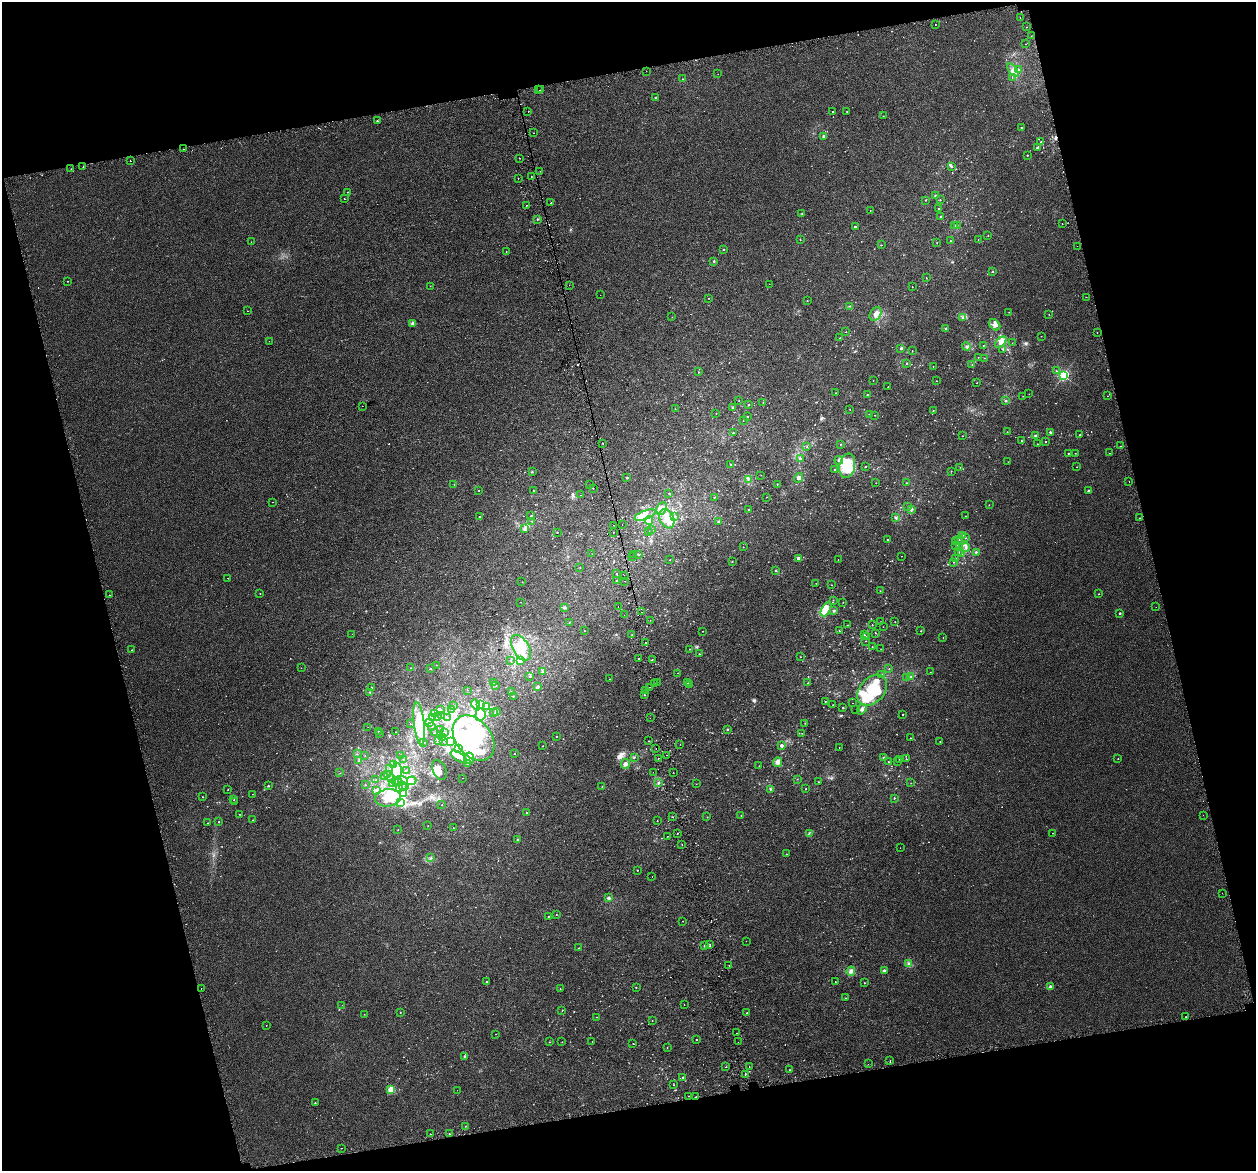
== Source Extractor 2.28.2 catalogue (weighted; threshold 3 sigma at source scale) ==
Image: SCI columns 42-5055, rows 121-4793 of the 5097 x 4867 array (HDU 1 of 3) = the unmasked area's bounding box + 8 px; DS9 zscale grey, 4 x 4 block average (1 PNG px = mean of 4 x 4 image px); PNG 1258 x 1173 px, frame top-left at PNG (2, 2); each listed source drawn as its Kron ellipse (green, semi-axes under 4 px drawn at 4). Shown black and unused: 28% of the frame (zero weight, under 2 of 3 exposures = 3% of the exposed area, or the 3 px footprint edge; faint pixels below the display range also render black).
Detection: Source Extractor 2.28.2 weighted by HDU 2 'WHT'. Background 0.00356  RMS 0.0041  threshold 0.0185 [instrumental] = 3 sigma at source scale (4.5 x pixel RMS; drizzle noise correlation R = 1.50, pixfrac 1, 0.0396/0.0396 arcsec/px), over >= 5 px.
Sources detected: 833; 15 too faint to see at this stretch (4 x 4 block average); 23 inside a brighter object's white glare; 19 cosmic-ray / hot-pixel residue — neither listed nor drawn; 14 coinciding with a brighter row at this scale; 39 inside a brighter listed object's ellipse — not listed separately; of the other 723, all 500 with FLUX_AUTO >= 0.586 (the completeness limit of this list) listed and drawn (223 fainter detections not listed), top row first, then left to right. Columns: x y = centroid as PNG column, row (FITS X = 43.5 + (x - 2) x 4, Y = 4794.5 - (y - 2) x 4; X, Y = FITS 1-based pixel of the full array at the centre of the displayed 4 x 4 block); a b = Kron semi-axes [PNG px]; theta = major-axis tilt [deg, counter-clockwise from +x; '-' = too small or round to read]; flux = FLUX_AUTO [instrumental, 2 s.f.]
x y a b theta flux
1020 18 2 2 - 1.8
935 25 2 2 - 1.1
1027 27 2 2 - 0.92
1031 36 2 2 - 0.86
1025 44 2 2 - 0.68
1013 70 8 4 -52 12
1019 70 3 2 - 3.4
646 71 2 2 - 8.6
718 74 2 2 - 3.3
1012 77 2 2 - 0.75
683 79 2 2 - 0.89
539 90 2 2 - 2.7
541 90 2 2 - 0.93
656 98 2 2 - 1.8
833 111 2 2 - 1.2
847 111 2 2 - 0.91
528 112 2 2 - 2.8
883 116 2 2 - 0.8
377 121 2 2 - 2.5
1021 127 2 2 - 1.9
534 133 2 2 - 2.8
824 136 2 2 - 4.6
1041 142 2 2 - 1.2
1037 148 4 3 - 3.3
184 149 2 2 - 3.6
1027 155 2 2 - 1.6
520 158 2 2 - 1.5
130 161 2 2 - 1.5
951 166 4 2 - 2.3
83 167 2 2 - 3.7
71 169 2 2 - 5.3
540 171 2 2 - 0.63
531 176 2 2 - 0.66
518 178 2 2 - 4.6
348 192 2 2 - 1.1
935 195 2 2 - 2.5
344 199 2 2 - 0.84
926 200 2 2 - 1.1
940 200 2 2 - 1.3
551 203 2 2 - 7.7
526 205 2 2 - 2.8
938 209 2 2 - 0.81
870 210 2 2 - 0.71
802 213 2 2 - 1.3
940 216 2 2 - 1.5
537 219 2 2 - 1.6
1062 224 2 2 - 0.66
955 225 2 2 - 2.3
957 225 2 2 - 0.7
855 226 2 2 - 4.2
988 235 2 2 - 1.1
800 239 2 2 - 1
978 239 2 2 - 0.74
950 241 2 2 - 0.9
251 242 2 2 - 0.59
937 243 2 2 - 0.93
881 245 2 2 - 0.92
1077 246 2 2 - 1.7
723 249 2 2 - 4.3
506 252 2 2 - 2.9
714 262 2 2 - 0.88
993 271 2 2 - 2.7
926 278 2 2 - 1
68 281 2 2 - 3.8
769 284 2 2 - 1.3
569 285 2 2 - 0.64
430 286 2 2 - 0.79
912 287 2 2 - 0.59
600 295 2 2 - 1.7
1086 297 2 2 - 1.8
709 298 2 2 - 0.7
807 300 2 2 - 0.77
850 306 2 2 - 1.2
248 311 2 2 - 0.69
1009 312 2 2 - 0.7
876 314 7 5 58 13
1049 314 2 2 - 0.9
672 317 2 2 - 0.59
963 317 3 3 - 3.6
413 324 2 2 - 29
995 325 6 4 -44 8
945 328 2 2 - 1.1
846 332 2 2 - 0.8
1097 332 2 2 - 2.2
1041 336 2 2 - 0.71
840 338 2 2 - 0.73
269 341 2 2 - 0.72
1001 342 7 4 41 14
1012 343 2 2 - 0.76
983 345 2 2 - 0.95
966 347 4 3 - 3.8
900 348 2 2 - 1.7
1003 350 2 2 - 1.1
912 351 2 2 - 1.1
978 357 2 2 - 0.59
985 358 2 2 - 0.99
906 363 2 2 - 0.78
972 364 2 2 - 0.9
933 366 2 2 - 0.89
1056 371 2 2 - 0.94
698 372 2 2 - 1.4
1063 375 2 2 - 440
873 381 2 2 - 2.8
936 381 2 2 - 1.1
977 383 2 2 - 0.59
888 387 2 2 - 0.69
836 393 2 2 - 1.4
1029 394 2 2 - 0.73
867 395 2 2 - 1.3
1023 396 2 2 - 0.82
1107 396 2 2 - 2.6
739 400 2 2 - 0.76
1005 401 2 2 - 1.9
763 402 2 2 - 0.79
749 405 2 2 - 1.6
362 406 2 2 - 0.67
732 408 3 2 - 2.5
675 409 2 2 - 0.71
850 409 2 2 - 0.86
933 410 2 2 - 1.6
716 413 2 2 - 0.6
869 414 2 2 - 0.9
875 415 2 2 - 0.8
747 417 2 2 - 3.9
743 421 2 2 - 0.67
1007 432 2 2 - 0.88
1050 432 2 2 - 7.3
733 433 2 2 - 2.1
1080 435 2 2 - 3.6
962 436 2 2 - 1.4
1036 436 3 2 - 11
1021 441 2 2 - 2.4
1046 441 2 2 - 1.1
603 443 2 2 - 6.9
841 444 2 2 - 1.1
1037 444 2 2 - 0.68
807 446 2 2 - 0.8
1121 446 2 2 - 4.3
1068 453 2 2 - 1.7
1075 453 2 2 - 0.66
1110 453 2 2 - 1.4
800 459 3 3 - 3
839 460 4 4 - 5.1
1008 462 2 2 - 0.59
730 464 2 2 - 1.4
847 466 12 7 79 36
865 467 2 2 - 2.1
960 467 2 2 - 0.67
1077 467 2 2 - 0.61
835 470 2 2 - 3.4
951 471 2 2 - 1
532 472 2 2 - 1.3
761 475 2 2 - 0.65
627 478 2 2 - 2.6
798 478 5 4 - 5
749 479 2 2 - 1.3
1129 481 2 2 - 3.3
876 483 2 2 - 0.65
906 483 2 2 - 1.2
777 484 2 2 - 0.81
454 485 2 2 - 1.2
590 485 2 2 - 7
593 488 2 2 - 9.9
479 490 2 2 - 1
534 490 2 2 - 4.1
1088 491 2 2 - 8.4
669 493 2 2 - 1.5
581 495 2 2 - 0.68
714 497 2 2 - 1
767 497 2 2 - 0.94
273 502 2 2 - 0.97
989 505 2 2 - 0.92
908 507 2 2 - 0.86
661 508 6 5 - 11
748 509 2 2 - 1
911 509 2 2 - 1.2
645 515 11 4 20 14
480 516 2 2 - 1.7
531 516 2 2 - 1
675 516 2 2 - 1.2
965 516 2 2 - 0.73
896 518 3 3 - 3.4
1140 518 2 2 - 3.2
667 519 10 7 -67 23
649 520 4 2 - 4.9
532 521 2 2 - 1.6
718 522 2 2 - 1.8
622 524 2 2 - 0.76
614 525 2 2 - 9.4
525 528 3 2 - 4.4
651 530 2 2 - 0.65
557 532 2 2 - 0.95
648 532 2 2 - 1.7
614 533 2 2 - 3.1
963 535 2 2 - 1.2
965 538 2 2 - 0.75
888 540 2 2 - 3
959 540 2 2 - 1.1
956 542 2 2 - 0.92
956 545 2 2 - 1.4
743 547 2 2 - 0.76
960 547 2 2 - 1.2
966 548 4 2 - 5.7
959 552 2 2 - 1.6
976 552 2 2 - 4.9
961 553 2 2 - 1.2
592 554 2 2 - 0.77
633 554 2 2 - 0.62
638 554 2 2 - 1.8
901 556 2 2 - 2.8
633 557 2 2 - 1.8
798 558 3 2 - 5.3
956 558 2 2 - 1.5
838 559 2 2 - 1.9
670 560 2 2 - 0.74
732 561 2 2 - 1.3
954 562 2 2 - 1.2
580 567 2 2 - 0.84
776 571 2 2 - 1.4
617 574 2 2 - 0.92
624 575 2 2 - 3.2
228 578 2 2 - 1
617 580 2 2 - 5.5
625 581 2 2 - 0.98
522 582 2 2 - 0.71
816 583 2 2 - 0.61
832 585 2 2 - 0.72
880 591 2 2 - 0.83
260 593 2 2 - 1.2
1099 594 2 2 - 1.6
110 595 2 2 - 3.6
833 600 2 2 - 0.9
520 602 2 2 - 0.67
843 602 2 2 - 0.86
564 607 3 2 - 3.2
618 607 2 2 - 0.9
1156 607 2 2 - 1.3
826 609 8 3 61 13
834 611 2 2 - 11
642 612 2 2 - 1.6
1120 613 2 2 - 4.3
624 615 2 2 - 0.75
650 620 2 2 - 0.61
569 622 2 2 - 0.8
881 622 3 2 - 0.92
895 622 2 2 - 0.67
847 625 2 2 - 0.6
872 625 2 2 - 1.3
883 627 2 2 - 0.7
584 631 2 2 - 1.1
703 631 2 2 - 0.7
839 631 2 2 - 0.98
921 631 2 2 - 1.2
875 633 2 2 - 0.69
352 634 2 2 - 0.84
632 635 2 2 - 0.59
864 635 2 2 - 1.3
866 637 2 2 - 1.6
943 637 2 2 - 0.66
866 641 2 2 - 0.81
645 643 2 2 - 2.9
872 647 2 2 - 0.78
521 648 14 8 -60 43
689 649 2 2 - 0.8
881 649 2 2 - 0.99
132 650 2 2 - 1.2
699 654 2 2 - 1.4
800 657 2 2 - 0.85
639 659 2 2 - 0.89
511 660 2 2 - 0.74
521 660 3 2 - 2.6
652 660 2 2 - 11
436 665 2 2 - 0.59
301 668 2 2 - 0.83
411 668 2 2 - 0.64
430 669 2 2 - 1.7
889 669 2 2 - 0.67
543 671 2 2 - 0.83
930 672 2 2 - 0.59
678 673 2 2 - 0.59
882 674 2 2 - 0.81
910 676 2 2 - 1.4
530 677 2 2 - 0.66
906 677 2 2 - 0.72
609 679 2 2 - 0.7
493 682 2 2 - 1.2
657 682 2 2 - 2.4
688 683 2 2 - 1
808 683 2 2 - 1.5
654 684 2 2 - 14
690 684 2 2 - 1.1
496 685 2 2 - 1.3
372 687 2 2 - 1.6
537 687 3 3 - 4.3
650 687 2 2 - 1.7
467 690 2 2 - 0.62
872 690 17 12 48 69
645 691 2 2 - 0.94
370 692 2 2 - 1.2
511 692 2 2 - 1.3
644 695 2 2 - 1.2
513 696 2 2 - 2.1
825 701 2 2 - 1
852 703 2 2 - 7.5
475 704 5 3 - 6.2
481 705 3 3 - 5
833 705 2 2 - 1.3
454 706 2 2 - 0.64
487 707 2 2 - 2.2
843 708 2 2 - 3.2
862 709 5 3 - 5.1
440 710 2 2 - 1.1
451 710 2 2 - 1.1
856 710 2 2 - 0.68
497 711 2 2 - 0.65
434 713 2 2 - 1.3
494 713 2 2 - 0.64
903 714 2 2 - 1.5
480 715 6 5 - 20
437 716 2 2 - 0.85
441 716 2 2 - 0.72
433 717 2 2 - 1.7
447 718 2 2 - 1.5
650 718 2 2 - 0.76
429 722 3 2 - 3.4
419 723 21 5 -84 37
805 723 2 2 - 0.93
410 724 2 2 - 1.2
368 727 2 2 - 1.1
431 727 2 2 - 1.3
440 729 2 2 - 1.9
728 730 2 2 - 1.5
378 731 2 2 - 1
396 732 2 2 - 0.67
445 732 2 2 - 0.91
435 733 2 2 - 0.83
802 733 2 2 - 0.6
380 734 2 2 - 0.75
556 737 2 2 - 0.83
443 738 2 2 - 1.4
474 738 25 17 -52 150
910 738 2 2 - 0.77
439 741 2 2 - 5.9
443 741 2 2 - 1
450 741 3 2 - 3.8
648 741 2 2 - 0.8
940 741 2 2 - 0.7
424 743 2 2 - 1.1
680 744 2 2 - 1.3
781 745 2 2 - 5.1
543 746 2 2 - 1
839 747 2 2 - 0.69
458 748 3 2 - 3.2
656 749 2 2 - 8
514 753 2 2 - 0.99
357 754 2 2 - 0.77
401 755 2 2 - 1.4
666 755 2 2 - 1.9
365 756 2 2 - 0.73
458 757 9 4 -33 13
634 757 2 2 - 1.6
469 758 6 5 - 10
658 758 2 2 - 2.9
884 758 2 2 - 4.4
403 759 2 2 - 1
899 759 2 2 - 0.82
906 759 2 2 - 0.9
1118 759 2 2 - 1.4
359 761 2 2 - 2.4
898 761 2 2 - 1.2
778 762 5 4 - 6.2
888 762 2 2 - 1.8
393 764 2 2 - 1.6
467 764 2 2 - 5.4
625 764 5 4 - 6.2
759 766 2 2 - 0.65
390 769 2 2 - 0.61
406 770 2 2 - 0.7
439 770 10 6 -63 17
397 771 8 5 90 21
653 772 2 2 - 0.66
340 773 2 2 - 0.62
673 773 2 2 - 0.78
387 775 2 2 - 1.1
385 776 2 2 - 0.91
391 778 2 2 - 0.68
463 778 2 2 - 0.6
797 779 2 2 - 1
376 780 2 2 - 0.63
403 780 5 4 - 9.6
398 781 2 2 - 2.4
412 781 5 3 - 6
396 782 2 2 - 2.7
818 782 2 2 - 0.91
392 783 2 2 - 5.8
398 783 2 2 - 1.2
659 783 2 2 - 1.1
911 783 2 2 - 0.86
696 784 2 2 - 0.59
365 785 2 2 - 1.1
402 785 4 3 - 4.6
268 786 2 2 - 1.9
405 787 2 2 - 1.7
602 787 2 2 - 0.92
400 788 2 2 - 0.73
770 789 3 2 - 1.9
806 789 2 2 - 1.2
228 790 2 2 - 0.84
376 790 3 2 - 2.3
252 794 2 2 - 0.59
404 794 3 2 - 3.7
202 797 2 2 - 0.69
388 798 13 8 6 58
894 798 2 2 - 2.1
234 800 2 2 - 1
235 802 2 2 - 0.73
400 803 4 2 - 5.2
442 805 2 2 - 0.87
526 813 2 2 - 0.95
239 814 2 2 - 0.62
741 815 2 2 - 1.1
1203 815 2 2 - 1.2
672 817 2 2 - 0.61
707 817 2 2 - 1
253 820 2 2 - 0.76
657 821 2 2 - 0.77
219 822 2 2 - 0.73
208 823 2 2 - 1
428 826 2 2 - 0.97
453 828 2 2 - 1
398 830 2 2 - 0.71
677 833 2 2 - 1.2
809 833 2 2 - 0.79
1053 833 2 2 - 3.4
668 836 2 2 - 0.6
518 840 2 2 - 12
682 845 2 2 - 2.6
900 848 2 2 - 1.3
786 854 2 2 - 0.73
431 857 2 2 - 1.7
637 870 2 2 - 1.5
652 877 2 2 - 1.5
1222 893 2 2 - 0.61
609 898 3 3 - 3.5
556 915 2 2 - 0.67
548 917 2 2 - 1.1
683 921 2 2 - 0.69
746 941 2 2 - 0.95
710 944 2 2 - 4.2
704 946 2 2 - 1.5
579 948 2 2 - 0.9
908 963 2 2 - 1.1
729 965 2 2 - 2.1
851 971 4 4 - 7.8
884 971 3 2 - 4.8
486 981 2 2 - 1.3
835 982 2 2 - 0.69
864 983 2 2 - 0.8
636 987 2 2 - 1.1
1050 987 2 2 - 20
201 988 2 2 - 2.4
560 989 2 2 - 0.74
846 998 2 2 - 0.72
342 1005 2 2 - 0.95
684 1005 2 2 - 1.4
562 1010 2 2 - 0.89
400 1012 2 2 - 0.83
747 1013 2 2 - 1.7
364 1014 2 2 - 0.73
596 1017 2 2 - 0.64
1186 1017 2 2 - 1.7
652 1021 2 2 - 0.63
266 1025 2 2 - 0.61
736 1033 2 2 - 1.7
495 1034 2 2 - 0.59
696 1040 2 2 - 1.3
592 1041 2 2 - 0.59
549 1042 2 2 - 0.71
562 1042 2 2 - 0.87
738 1042 2 2 - 2.1
633 1044 2 2 - 0.76
667 1048 2 2 - 0.68
464 1056 2 2 - 1.6
890 1060 2 2 - 0.98
868 1064 2 2 - 2.5
726 1067 2 2 - 0.68
749 1067 2 2 - 3.3
790 1070 2 2 - 1.2
745 1074 2 2 - 1.2
683 1077 2 2 - 2.3
673 1085 2 2 - 0.78
391 1089 2 2 - 99
457 1090 2 2 - 1.3
688 1096 2 2 - 0.96
696 1097 2 2 - 1.4
315 1103 2 2 - 2
466 1126 2 2 - 1
430 1134 2 2 - 2.9
449 1134 2 2 - 1.3
341 1148 2 2 - 0.63
Overlapping masked pixels (flux is a lower limit): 1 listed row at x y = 696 1097
Diffuse or blended objects may show on this block-average render without a row.